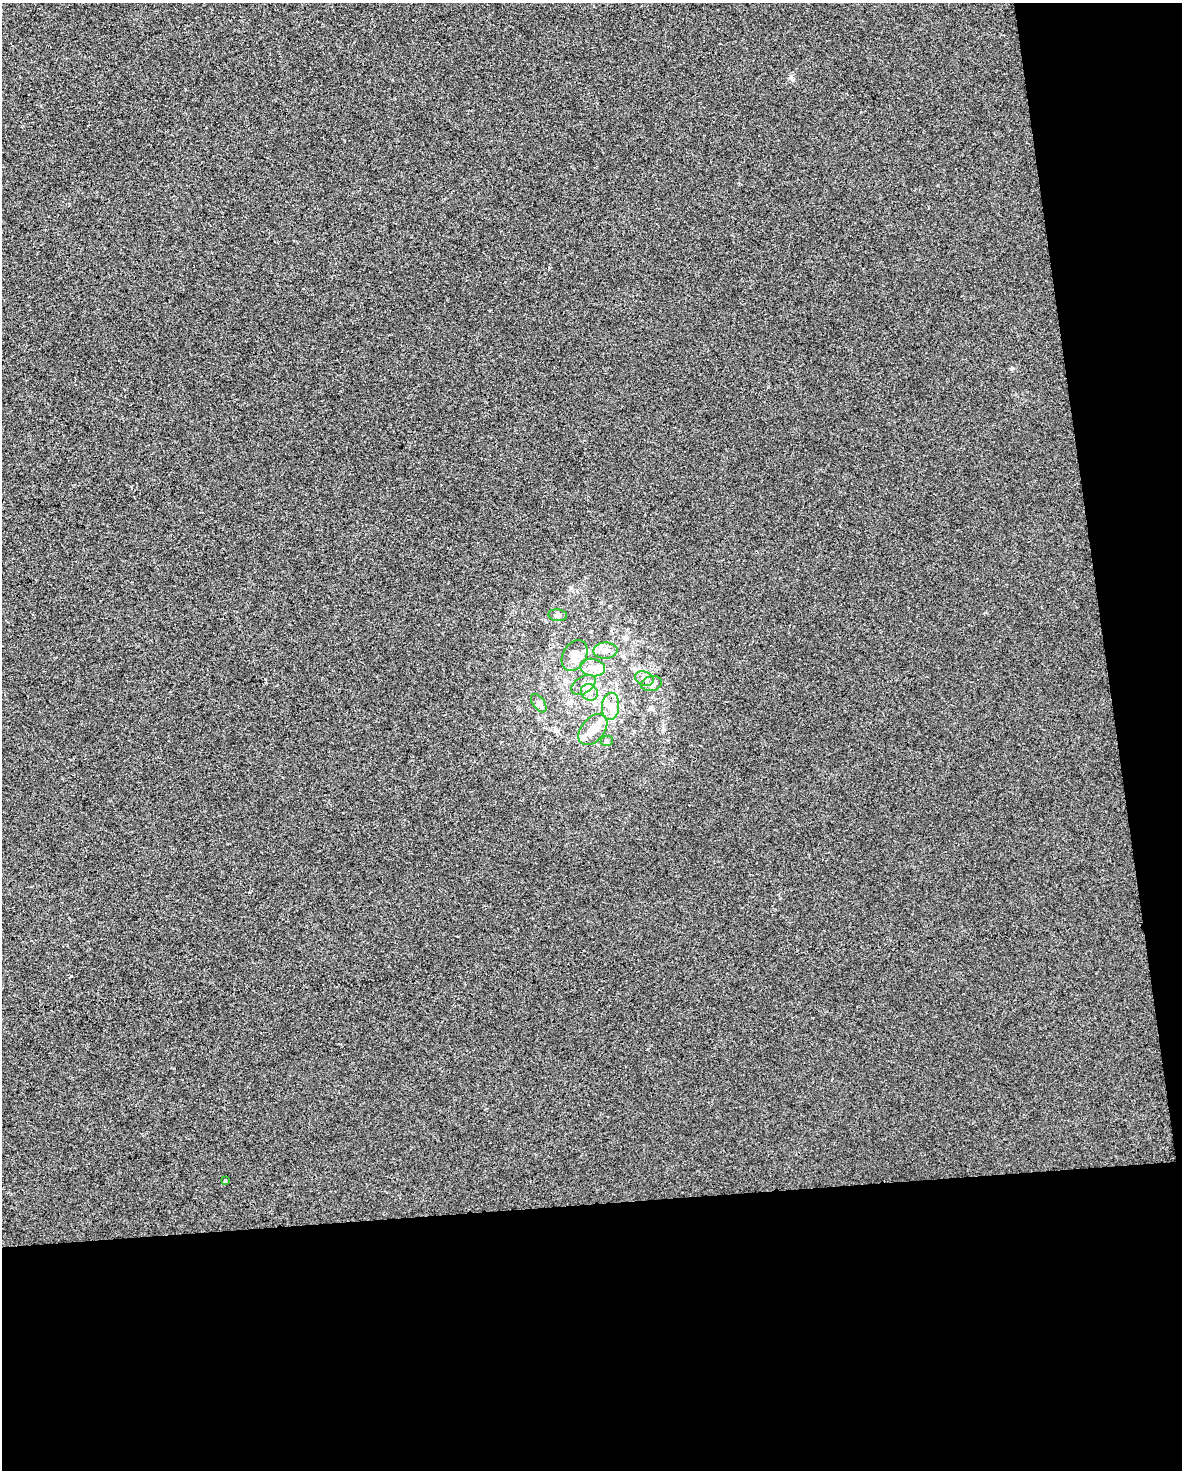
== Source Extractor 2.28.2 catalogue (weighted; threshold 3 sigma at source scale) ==
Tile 12 of 4 x 3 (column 4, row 3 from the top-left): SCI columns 3540-4719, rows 61-1528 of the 4719 x 4481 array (HDU 1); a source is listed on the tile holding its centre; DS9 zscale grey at full resolution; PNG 1184 x 1472 px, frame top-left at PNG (2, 3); each listed source drawn as its Kron ellipse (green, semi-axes under 4 px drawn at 4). Shown black and unused: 24% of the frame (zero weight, under 2 of 3 exposures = <1% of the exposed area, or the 3 px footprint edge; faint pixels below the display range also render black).
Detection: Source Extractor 2.28.2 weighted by HDU 2 'WHT'; one run over the whole footprint, this tile lists its part. Background -4.74e-04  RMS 0.0057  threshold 0.0255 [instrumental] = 3 sigma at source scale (4.5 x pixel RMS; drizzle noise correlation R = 1.50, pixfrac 1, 0.0396/0.0396 arcsec/px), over >= 5 px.
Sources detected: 16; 1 cosmic-ray / hot-pixel residue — neither listed nor drawn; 2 inside a brighter listed object's ellipse — not listed separately; the other 13 listed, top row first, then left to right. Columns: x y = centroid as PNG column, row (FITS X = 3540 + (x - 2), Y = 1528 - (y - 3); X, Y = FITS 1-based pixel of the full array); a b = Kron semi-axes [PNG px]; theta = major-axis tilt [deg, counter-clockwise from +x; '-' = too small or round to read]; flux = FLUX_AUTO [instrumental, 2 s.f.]
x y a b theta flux
558 615 9 6 -7 1.7
605 651 12 8 1 4.2
574 656 16 11 59 5.8
593 668 12 8 -10 4.8
644 678 9 7 -19 2.2
651 684 10 7 14 2.4
583 685 13 8 33 3.8
589 692 9 8 - 3.6
539 703 10 6 -54 1.7
611 706 14 8 86 5.4
593 730 18 11 49 8.5
607 741 6 5 - 0.95
225 1181 3 3 - 1.4
Unlisted compact peaks at least as high as the median listed source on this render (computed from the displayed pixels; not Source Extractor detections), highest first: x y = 1012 368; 791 77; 610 606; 647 1049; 571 588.